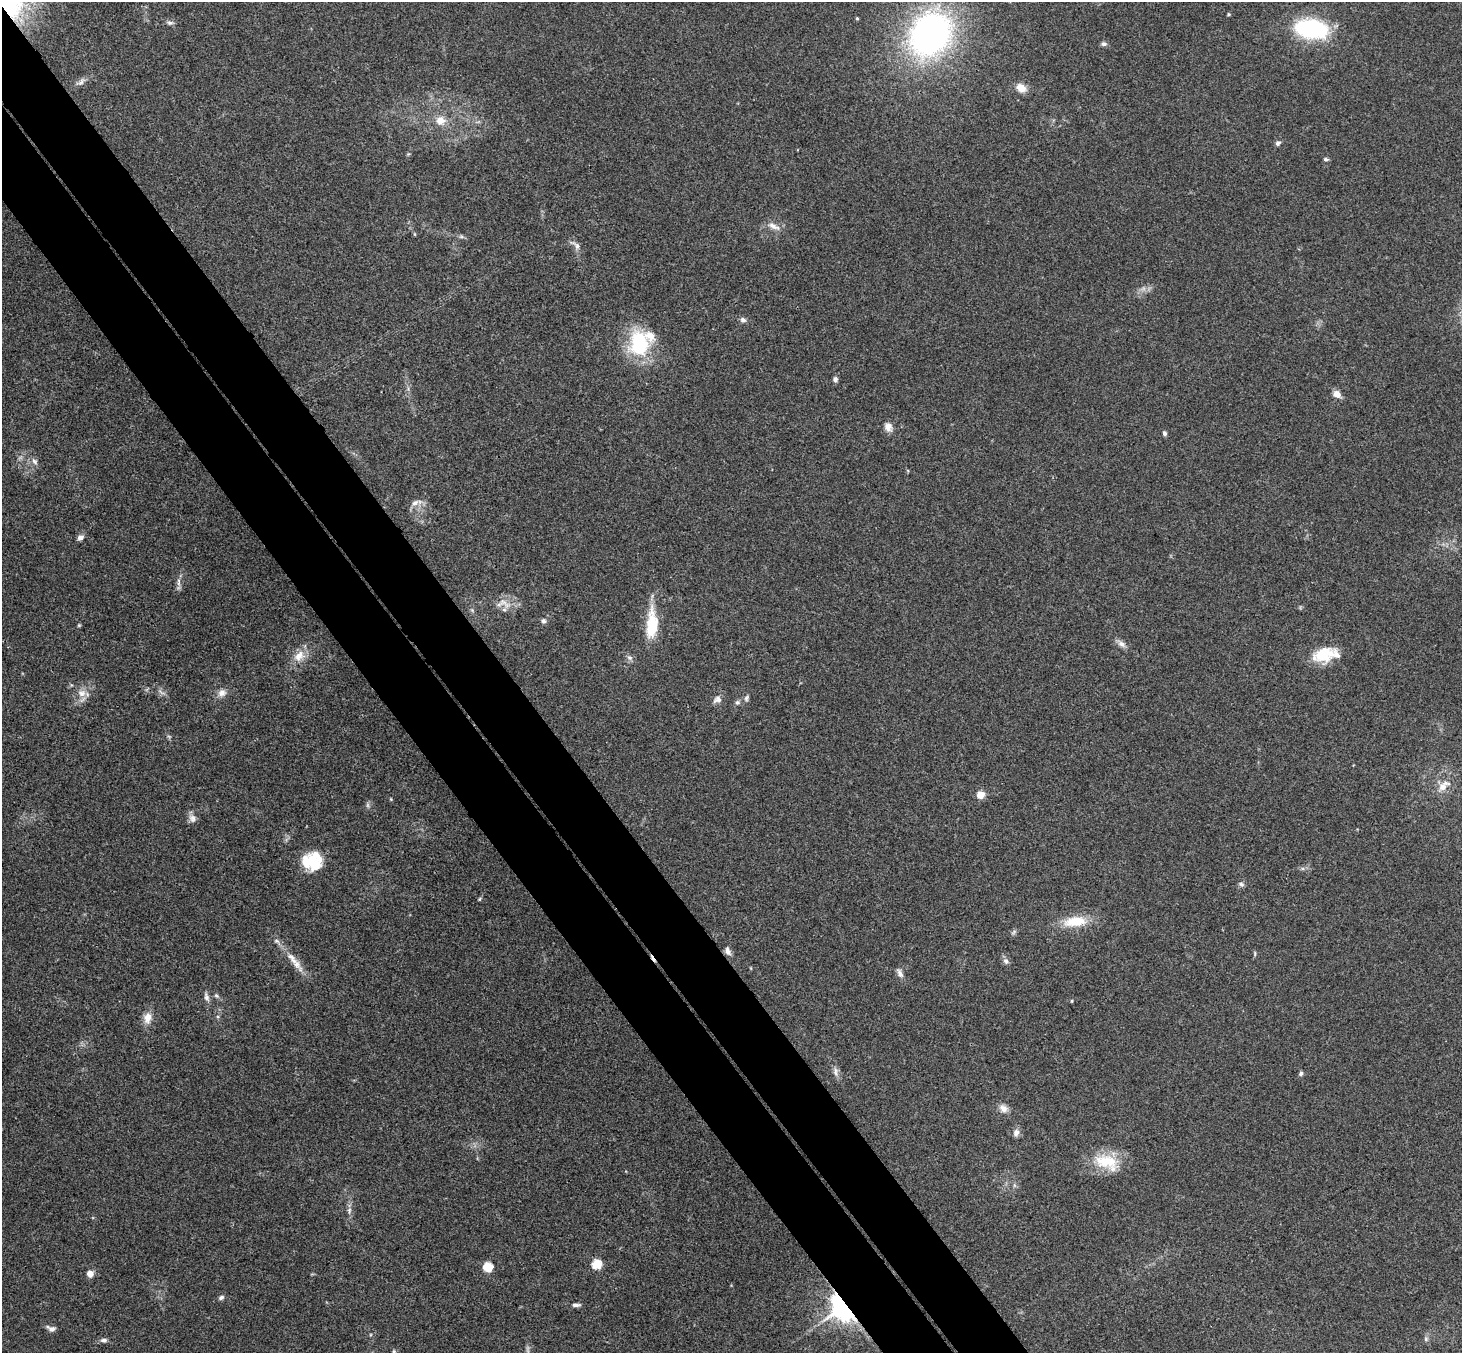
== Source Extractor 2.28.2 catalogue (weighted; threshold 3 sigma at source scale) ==
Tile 11 of 4 x 4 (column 3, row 3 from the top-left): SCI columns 2976-4435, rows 1682-3032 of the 5946 x 5927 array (HDU 1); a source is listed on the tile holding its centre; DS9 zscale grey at full resolution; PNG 1464 x 1355 px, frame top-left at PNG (2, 2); no overlay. Shown black and unused: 9% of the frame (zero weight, under 3 of 4 exposures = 6% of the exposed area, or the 3 px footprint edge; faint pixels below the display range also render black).
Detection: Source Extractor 2.28.2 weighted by HDU 2 'WHT'; one run over the whole footprint, this tile lists its part. Background 0.208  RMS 0.0083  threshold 0.0373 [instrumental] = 3 sigma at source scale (4.5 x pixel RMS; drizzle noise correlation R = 1.50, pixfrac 1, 0.05/0.05 arcsec/px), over >= 5 px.
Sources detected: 83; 4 too faint to see at this stretch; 1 inside a brighter object's white glare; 1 cosmic-ray / hot-pixel residue — not listed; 3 inside a brighter listed object's ellipse — not listed separately; the other 74 listed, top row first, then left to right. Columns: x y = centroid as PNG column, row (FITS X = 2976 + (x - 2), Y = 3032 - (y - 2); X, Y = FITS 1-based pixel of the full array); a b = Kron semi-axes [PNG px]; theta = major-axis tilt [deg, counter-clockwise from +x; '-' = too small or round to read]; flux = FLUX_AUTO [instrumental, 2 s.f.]
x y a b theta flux
1229 14 4 3 - 1.1
857 18 3 3 - 0.94
170 23 9 5 0 2.4
1311 29 27 15 -8 110
930 34 50 40 52 270
1104 44 8 5 5 2.1
81 82 16 7 40 4.2
1021 88 12 9 -31 9
441 121 13 12 - 10
1278 143 7 6 - 2.3
1326 159 6 5 - 1.9
773 226 17 8 -28 6.2
415 234 5 3 - 0.78
461 236 7 5 -17 1.9
576 245 17 7 -38 4
743 320 8 6 -26 2.7
639 345 29 21 -88 65
835 379 7 6 - 2.4
1337 394 8 6 -36 7.3
888 427 12 9 -61 5.8
1165 433 6 5 - 2
34 461 10 6 -51 3.3
415 503 12 7 27 4.7
80 537 9 7 39 3.4
179 582 14 4 -87 3.3
503 602 28 10 -36 9.8
544 621 7 6 - 2.1
652 624 35 12 87 32
79 625 5 4 - 1
1121 644 14 7 -39 4.4
1323 654 27 16 17 26
299 656 18 13 36 12
630 658 8 7 - 2.7
82 693 13 11 8 8.1
222 693 12 10 34 5.5
746 698 8 6 63 2.2
717 699 12 9 27 4.4
737 702 7 6 - 2
1443 786 18 10 41 10
980 795 5 5 - 28
391 799 5 3 - 0.73
192 818 12 9 -53 4.3
311 861 23 18 10 28
1241 884 8 6 -26 2.1
480 899 6 4 87 0.91
1075 921 33 14 7 23
1014 932 9 5 49 1.8
728 951 10 6 -66 3.7
1255 954 8 4 -90 1.1
292 958 45 8 -53 14
1006 961 10 7 -53 2.9
900 973 14 6 -63 3.7
216 996 7 5 -34 1.8
206 997 13 6 -75 3.8
1072 1001 5 3 - 0.78
218 1017 5 5 - 1.3
147 1018 16 11 82 8.6
835 1072 14 7 -81 4.1
1301 1073 6 5 - 2.1
1003 1108 13 10 -32 5.8
1016 1133 10 7 80 4.2
1106 1161 36 19 -13 31
1014 1185 7 4 -72 1.5
349 1210 11 6 -84 3.3
597 1264 5 5 - 56
488 1267 8 7 - 16
90 1274 6 6 - 7.8
221 1297 7 5 25 2.2
576 1305 11 4 1 2.8
844 1306 9 7 -53 1100
51 1329 11 6 -20 3.9
1426 1339 7 6 - 2
104 1340 8 6 2 2.6
394 1351 6 4 -61 1.4
Overlapping masked pixels (flux is a lower limit): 1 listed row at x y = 844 1306